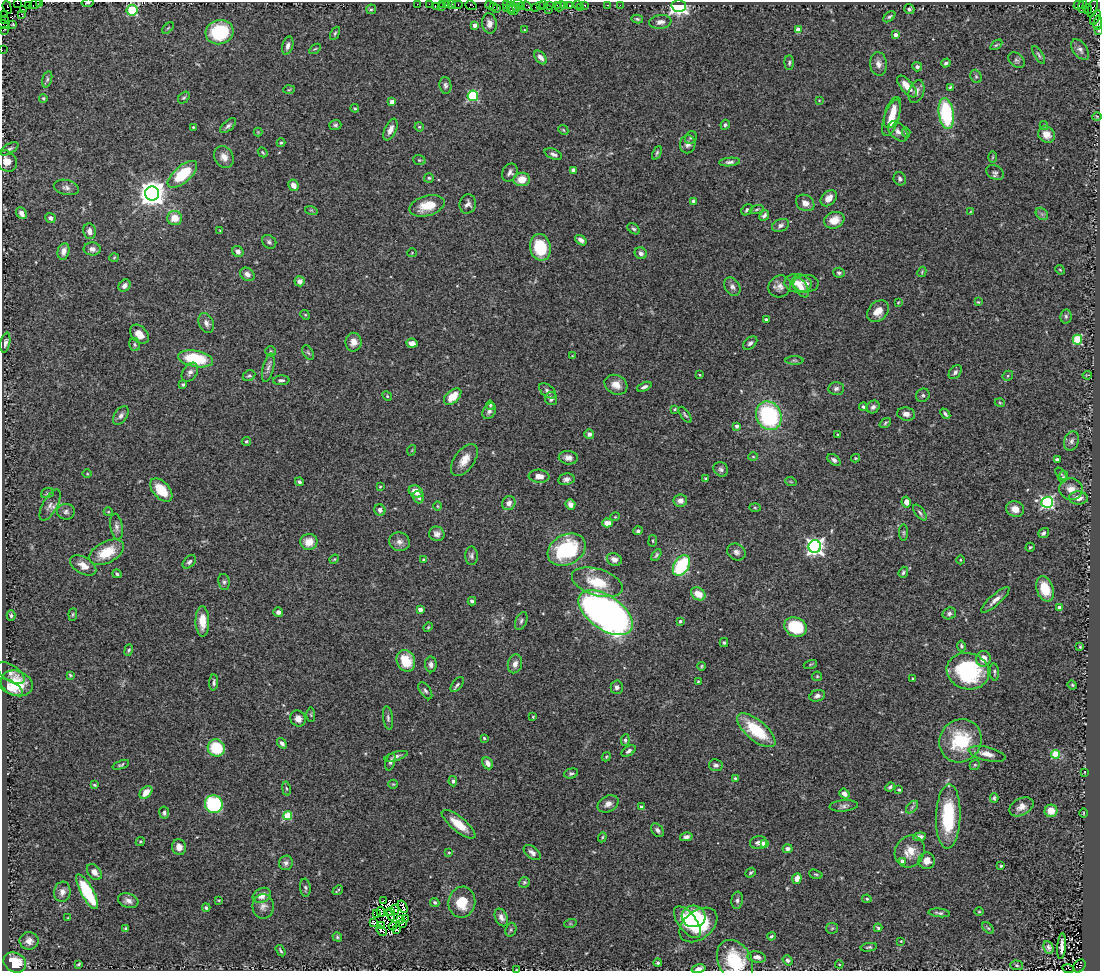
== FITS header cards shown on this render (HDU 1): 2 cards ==
NAXIS1  =                 1098
NAXIS2  =                  969

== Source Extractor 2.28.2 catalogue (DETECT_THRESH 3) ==
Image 1098 x 969 px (HDU 1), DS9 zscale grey, 1 PNG px = 1 image px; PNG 1102 x 973 px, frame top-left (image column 1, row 969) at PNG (2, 2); each listed source drawn as its Kron ellipse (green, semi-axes under 4 px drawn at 4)
Background 0.928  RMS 0.038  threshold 0.115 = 3 sigma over >= 5 px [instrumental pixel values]
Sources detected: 462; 7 with non-positive FLUX_AUTO (blend fragments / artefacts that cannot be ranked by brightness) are neither listed nor drawn; the other 455 listed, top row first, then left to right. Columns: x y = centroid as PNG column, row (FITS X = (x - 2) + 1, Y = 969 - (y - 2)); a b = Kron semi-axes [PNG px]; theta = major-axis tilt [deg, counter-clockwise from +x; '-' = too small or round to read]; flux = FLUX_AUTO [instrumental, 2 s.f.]
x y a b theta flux
39 2 4 2 - 53
17 3 3 2 - 67
88 3 6 3 7 5
35 4 6 3 27 44
417 4 2 2 - 17
429 4 2 2 - 15
442 4 3 2 - 37
446 4 3 2 - 51
457 4 6 3 0 57
506 4 2 2 - 33
517 4 5 2 - 29
28 5 3 2 - 40
451 5 3 3 - 69
471 5 6 4 -21 64
489 5 4 3 - 48
540 5 3 3 - 23
544 5 3 3 - 52
549 5 3 2 - 51
557 5 3 2 - 40
565 5 3 2 - 44
569 5 3 2 - 62
577 5 2 2 - 10
584 5 3 3 - 66
607 5 3 2 - 6.1
620 5 2 2 - 24
1078 5 5 3 - 34
436 6 2 2 - 13
527 6 6 2 -45 35
560 6 5 3 - 69
679 6 7 6 - 650
1083 6 7 4 76 48
7 7 6 3 -72 94
441 7 2 2 - 44
493 7 4 2 - 63
512 7 6 3 -60 130
516 7 4 3 - 50
522 7 3 2 - 40
535 7 2 2 - 17
580 7 2 2 - 6.9
497 8 3 2 - 84
507 8 2 2 - 22
1093 8 9 3 71 140
23 9 3 2 - 17
371 9 5 4 - 4.1
909 9 5 5 - 5.3
1088 9 5 3 - 220
132 10 5 5 - 220
549 10 2 2 - 30
512 11 5 2 - 31
22 14 3 2 - 12
4 15 2 2 - 7.6
889 17 7 4 43 4.6
1095 18 8 3 62 550
637 19 6 4 -11 4.2
4 20 3 2 - 24
660 22 11 7 6 14
489 23 10 7 -82 15
1098 23 7 4 82 160
13 24 3 2 - 2.6
3 25 5 4 - 81
475 25 4 3 - 16
168 28 7 4 44 3.9
3 30 2 2 - 20
524 30 2 2 - 2.1
798 30 4 4 - 37
1098 30 3 2 - 24
219 32 14 12 15 150
335 33 7 4 62 4.1
895 35 4 3 - 16
996 45 7 3 35 3.3
288 46 9 5 75 11
315 49 6 3 35 2.8
2 50 2 2 - 8.7
1080 50 12 7 -53 10
1039 55 10 4 -58 5.3
541 57 8 5 -50 14
1016 60 9 6 -42 7.1
789 63 7 4 -87 4.9
946 63 5 4 - 6
878 64 12 8 -83 15
917 67 5 4 - 7.5
976 76 7 5 -68 4.6
47 79 8 5 75 5.2
445 85 8 6 -82 7.2
907 86 13 6 -49 32
950 87 4 3 - 3
289 90 6 4 3 2.8
916 91 12 7 72 13
473 96 5 5 - 230
43 98 4 4 - 3.1
184 98 7 4 46 4.2
819 100 3 2 - 1.5
392 102 4 4 - 32
355 108 4 3 - 2.8
893 113 16 7 71 38
946 113 15 7 -82 210
1097 116 5 3 - 2.4
891 118 19 7 71 47
335 125 6 5 - 5.4
725 125 5 4 - 5.8
228 126 9 4 42 6.9
1044 126 4 4 - 3
193 127 3 3 - 3
419 127 5 4 - 2.9
390 130 11 6 65 18
563 130 5 4 - 3.5
898 131 12 7 -45 13
258 132 4 4 - 2.1
906 132 5 4 - 4.3
1047 135 9 7 -47 28
691 137 6 5 - 5.5
281 143 4 3 - 3.2
688 144 9 8 - 11
9 149 10 5 30 7.2
263 152 5 3 - 3.3
657 153 7 4 65 4.6
553 154 9 5 -22 8.3
224 157 11 9 -58 20
992 157 5 3 - 2.5
419 160 6 5 - 3.8
7 161 11 9 -51 23
730 162 10 4 5 7.6
573 170 4 3 - 16
510 172 9 7 58 9.8
995 173 9 7 -30 8.2
182 174 18 8 40 120
429 178 5 5 - 3.8
522 179 8 6 7 38
900 179 7 6 - 8.9
293 185 6 5 - 18
66 187 12 7 -13 11
152 194 7 7 - 3200
829 198 9 6 44 22
694 201 4 4 - 14
805 203 10 7 -32 18
468 204 9 8 - 12
427 206 18 10 16 54
757 209 7 3 19 4.1
311 210 6 4 -18 3.8
747 210 6 4 45 6.3
970 212 4 2 - 1.8
21 213 6 5 - 14
1042 214 7 5 -45 6.3
764 215 6 4 49 6.9
50 218 5 5 - 10
174 218 7 7 - 38
834 220 10 8 20 34
780 225 9 6 23 9.4
634 229 7 4 -37 5
90 231 8 6 -79 14
220 231 4 3 - 1.9
581 240 6 4 -38 12
269 242 8 6 -39 6.9
540 247 13 10 -79 110
92 249 8 6 -5 10
64 251 8 5 78 16
238 251 6 5 - 10
412 253 4 4 - 2.4
641 253 6 5 - 10
114 257 5 3 - 2.2
1060 270 5 4 - 3
922 272 5 4 - 2.9
839 273 6 5 - 6.2
247 274 8 6 -37 15
300 281 5 5 - 13
798 283 13 9 -8 27
806 284 12 8 2 20
124 286 7 5 48 12
780 286 11 10 - 17
732 287 10 7 -55 10
800 287 12 6 -54 20
898 302 4 3 - 2.1
978 302 4 3 - 2.3
878 311 12 9 46 28
305 315 5 4 - 3.2
1066 316 7 5 80 5.8
766 319 4 3 - 4.8
206 323 10 7 -65 14
139 334 11 7 -47 26
1077 340 5 5 - 130
353 342 9 8 - 20
5 343 10 4 78 8.1
412 343 6 4 -6 16
750 343 8 5 42 7.5
135 344 6 5 - 4.6
271 351 5 5 - 3.7
308 353 8 5 -62 5.6
572 356 3 3 - 1.7
196 359 18 8 -11 150
794 360 9 4 -1 5.1
268 368 14 5 76 11
190 372 10 7 57 11
955 372 8 5 50 7.2
699 375 3 2 - 1.9
1087 375 4 2 - 1.5
249 376 6 5 - 5
1008 376 5 5 - 3.9
281 380 8 4 3 6.5
183 384 4 3 - 3.8
616 385 12 9 -27 25
644 387 7 4 24 6.7
836 388 8 6 6 8.5
548 391 10 5 -38 8.3
923 395 7 6 - 6
387 396 5 4 - 3.4
453 397 10 6 41 47
551 399 6 6 - 9.3
1000 403 5 3 - 2.4
490 405 4 4 - 4
863 407 4 3 - 4.2
873 407 7 6 - 8
675 409 4 3 - 3.9
489 411 8 6 59 7.9
906 414 9 6 -10 11
945 414 6 3 -48 5.2
121 415 10 6 57 11
685 415 9 3 -54 4.4
769 416 15 12 -67 300
885 423 6 4 37 3.7
737 426 4 3 - 9.3
589 434 5 4 - 9.5
838 435 3 3 - 6.5
246 441 4 4 - 4.2
1071 441 10 7 67 10
412 450 5 3 - 2.1
753 457 5 3 - 2.3
568 458 9 7 -8 13
855 458 4 4 - 2.5
1057 459 4 3 - 4.5
464 460 18 10 55 31
834 460 7 5 -37 7.9
721 469 8 6 -44 7.2
87 474 5 3 - 2.3
1061 474 7 4 -47 3.8
539 476 10 6 -5 18
1063 477 6 4 61 3.3
706 478 3 3 - 4.6
566 479 8 5 12 11
299 482 4 4 - 6.2
791 482 6 3 -19 2.7
380 487 3 3 - 2.2
1071 489 12 11 - 22
161 490 14 8 -47 60
416 491 7 5 -31 32
47 493 6 5 - 4.1
418 497 6 5 - 8.8
1078 498 9 6 -2 21
680 501 7 6 - 15
906 502 5 4 - 16
1047 502 6 5 - 490
509 503 7 6 - 14
570 504 5 5 - 14
50 505 17 7 61 15
437 506 4 3 - 2.2
755 508 6 4 -2 3
1015 509 9 8 - 26
380 510 6 5 - 9.8
66 512 9 8 - 8.9
108 512 4 3 - 2
920 513 9 4 -53 5.8
615 517 5 3 - 2.2
607 523 5 4 - 21
116 527 13 6 -79 11
638 531 5 4 - 5.5
904 533 8 4 -90 4.5
1044 533 6 4 37 9.3
437 534 8 7 - 11
653 541 6 3 83 2.7
309 542 8 8 - 32
399 542 10 9 - 14
815 547 6 6 - 1100
1030 547 5 4 - 3.7
567 550 20 15 28 220
107 552 19 10 27 71
736 552 10 8 -31 11
656 555 6 4 61 4.6
471 556 9 6 90 6.9
334 559 5 4 - 2.6
614 559 7 6 - 17
424 560 3 3 - 10
960 560 4 3 - 2.2
189 562 8 5 44 6.8
83 565 14 8 -30 23
681 565 11 7 57 170
903 572 6 4 70 5
117 574 5 4 - 4.7
224 582 8 5 -80 6.2
597 582 26 13 -18 91
1045 589 13 8 -71 61
698 594 8 6 -35 34
995 600 18 5 41 18
472 601 4 3 - 6.6
1059 607 4 4 - 23
420 609 4 4 - 18
278 612 5 4 - 8.5
606 613 31 16 -35 1800
949 613 7 6 - 7.1
73 614 6 4 84 3.6
11 616 5 4 - 4.8
202 621 15 7 -89 37
521 621 9 5 68 6.8
680 621 3 3 - 5.9
428 627 5 4 - 2.6
795 627 11 9 -26 130
724 643 5 4 - 3.8
961 646 5 4 - 4.2
1080 647 3 2 - 2.8
129 650 6 3 69 3.9
983 659 8 7 - 23
406 661 11 9 -69 66
431 664 8 5 -89 9.5
515 664 9 7 76 15
810 664 7 3 19 2.7
701 666 4 3 - 2.9
968 671 21 18 -17 250
994 672 9 4 -85 5.3
10 673 16 8 -33 12
70 675 4 3 - 3.4
817 676 5 4 - 3.1
913 678 3 3 - 3.6
698 681 3 2 - 2.3
214 682 8 4 85 6.4
17 683 16 12 -22 66
457 684 9 4 50 6.8
1072 685 5 4 - 2.9
10 687 14 6 -29 29
617 687 7 6 - 9.3
425 691 10 5 -57 6.8
817 696 8 5 21 10
311 715 7 4 -88 2.8
533 717 3 3 - 2.2
388 718 12 5 -82 6.9
298 719 8 7 - 15
756 730 23 10 -40 130
484 738 4 4 - 3.2
625 740 6 4 83 5.1
960 741 22 20 56 140
282 743 6 4 -52 8.8
216 748 9 8 - 110
629 751 8 4 34 7.9
987 754 19 6 -13 22
1055 754 4 4 - 120
396 756 12 4 16 8.3
606 757 5 3 - 2.9
390 762 9 4 73 6.9
488 763 6 5 - 17
121 765 9 4 21 4.8
716 765 7 6 - 8.2
975 765 5 4 - 3.3
1085 772 3 2 - 1.5
571 773 7 4 14 5.1
735 778 4 3 - 3.5
453 781 5 4 - 5.4
393 784 5 4 - 3
95 785 3 3 - 3.2
890 787 5 3 - 5.2
286 789 7 3 -81 3.7
899 790 4 3 - 4
146 792 7 5 47 32
844 794 5 4 - 13
994 798 5 4 - 4.6
214 804 9 8 - 230
608 804 11 8 28 15
844 806 14 5 5 9.7
641 807 4 3 - 8.8
912 807 7 4 46 5.7
1021 807 13 8 27 19
1051 811 6 6 - 32
164 813 6 5 - 6.4
1083 813 5 3 - 2.3
287 816 4 4 - 120
948 817 32 12 88 160
458 824 21 7 -39 48
657 830 8 5 -52 7.5
602 837 5 4 - 3.4
686 837 6 4 13 10
920 837 6 4 6 15
140 841 5 4 - 3.2
758 843 8 6 8 9.6
764 844 4 4 - 40
179 847 8 7 - 19
788 849 5 4 - 10
910 851 16 14 60 40
449 852 3 2 - 2.2
532 853 10 5 -39 11
902 861 4 4 - 14
927 861 8 8 - 20
286 863 7 7 - 10
1001 866 3 3 - 3.2
94 872 9 6 -50 18
751 873 6 4 39 3.9
816 874 7 4 -18 3.8
797 878 5 4 - 19
524 882 6 5 - 4
305 888 9 5 -85 5.7
338 890 5 2 - 3
62 892 10 8 81 15
87 892 19 6 -61 160
262 895 9 7 27 22
867 899 5 4 - 3.7
219 900 3 2 - 2.4
384 900 4 2 - 4.7
737 900 8 5 83 7
128 901 10 7 -19 13
435 902 5 4 - 5.4
462 902 15 13 81 67
263 906 12 10 88 15
403 907 6 3 -58 7.1
206 908 4 4 - 4.7
395 910 5 3 - 3.9
391 911 3 2 - 0.96
381 912 5 2 - 1
979 912 4 3 - 2.3
939 913 11 3 -6 5.9
377 914 3 2 - 1.5
390 915 6 2 -60 2.3
693 916 12 10 -14 120
501 917 9 6 -65 12
68 918 4 3 - 2
406 918 3 2 - 2.4
400 919 4 2 - 3.5
374 922 4 3 - 16
687 922 19 9 -53 67
402 924 3 2 - 5.7
570 924 6 4 18 3.2
381 925 3 2 - 3.5
698 925 21 14 38 120
393 926 4 2 - 4
832 928 6 5 - 4
878 928 4 3 - 4
988 928 7 4 -44 4.2
126 929 4 3 - 5
396 930 4 2 - 4.8
511 930 7 5 70 4.4
382 931 6 2 -51 1.8
771 936 4 3 - 3.8
337 937 5 4 - 4.1
29 941 9 9 - 18
901 941 3 3 - 1.9
1062 946 13 4 85 15
869 947 8 3 8 4.9
1048 947 6 4 -64 7.9
281 951 6 2 -58 4.2
757 957 9 5 -10 12
787 960 5 4 - 5.3
735 961 22 16 -60 120
15 962 12 9 -29 67
658 963 4 3 - 3.6
78 964 4 2 - 3.3
839 964 4 3 - 2.3
1017 965 6 5 - 4.8
1079 966 7 5 49 730
699 969 7 3 14 11
1068 969 6 3 -10 80
517 970 3 2 - 2.3
At the frame edge (FLAGS 8, measured only in part): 13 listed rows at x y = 39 2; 17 3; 88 3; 1098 23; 3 25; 3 30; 1098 30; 2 50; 1080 50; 735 961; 699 969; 1068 969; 517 970
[7 non-positive-flux detections neither listed nor drawn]